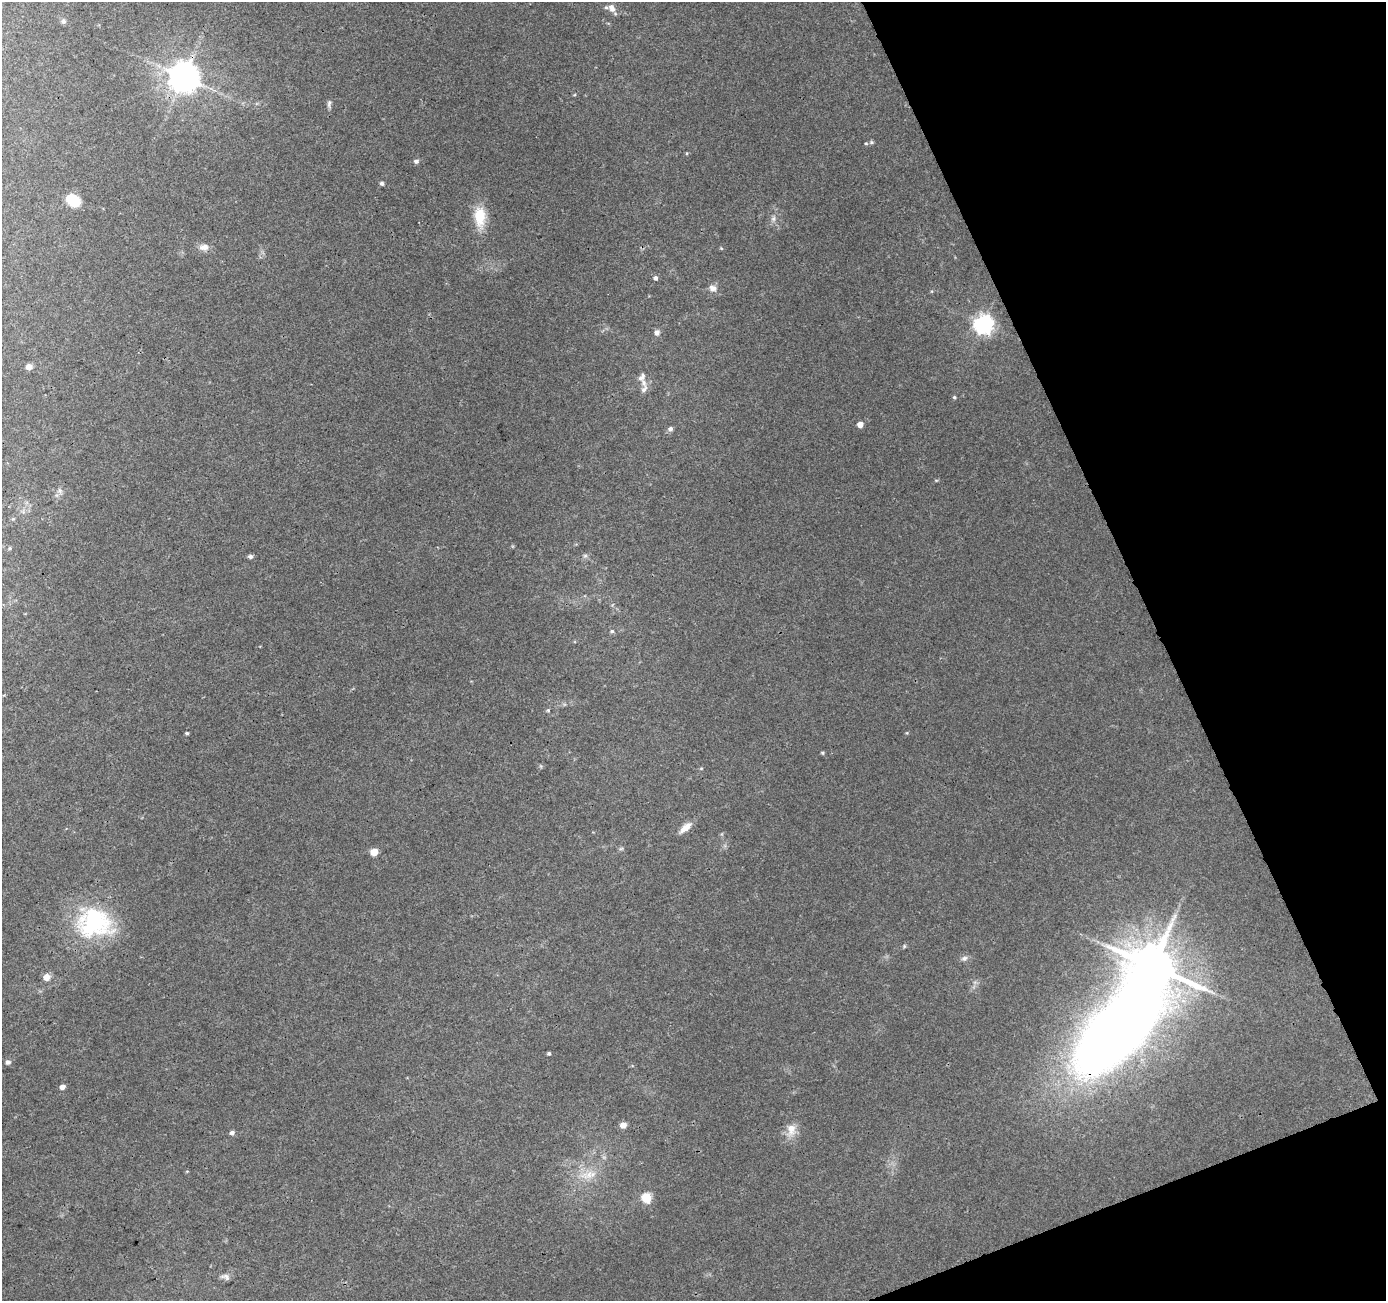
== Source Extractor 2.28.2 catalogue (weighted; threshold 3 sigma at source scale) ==
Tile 12 of 4 x 4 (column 4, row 3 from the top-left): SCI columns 4205-5588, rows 1407-2705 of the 5646 x 5464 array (HDU 1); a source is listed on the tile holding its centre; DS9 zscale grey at full resolution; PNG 1388 x 1303 px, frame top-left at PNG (2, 2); no overlay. Shown black and unused: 19% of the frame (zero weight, under 3 of 4 exposures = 5% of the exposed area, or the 3 px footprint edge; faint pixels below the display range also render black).
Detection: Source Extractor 2.28.2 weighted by HDU 2 'WHT'; one run over the whole footprint, this tile lists its part. Background 0.0269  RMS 0.0036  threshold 0.0163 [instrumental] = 3 sigma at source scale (4.5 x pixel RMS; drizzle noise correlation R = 1.50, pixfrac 1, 0.0396/0.0396 arcsec/px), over >= 5 px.
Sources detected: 49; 1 inside a brighter object's white glare — not listed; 2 inside a brighter listed object's ellipse — not listed separately; the other 46 listed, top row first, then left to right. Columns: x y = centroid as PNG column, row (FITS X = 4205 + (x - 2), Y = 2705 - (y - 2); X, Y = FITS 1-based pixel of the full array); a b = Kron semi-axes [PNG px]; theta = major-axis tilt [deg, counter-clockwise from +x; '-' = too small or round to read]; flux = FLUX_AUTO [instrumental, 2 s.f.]
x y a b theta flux
612 8 11 8 -59 2.6
64 21 7 6 - 0.94
184 77 9 9 - 670
329 104 12 5 84 1
866 143 5 4 - 0.46
416 161 6 6 - 1
382 183 5 4 - 0.86
73 200 15 10 -31 9.5
480 217 27 13 -87 9.6
773 219 8 6 89 1.2
204 247 12 9 -1 2.4
655 278 5 5 - 1.1
713 288 11 9 -8 2.2
983 324 7 7 - 170
657 332 8 6 67 1.4
29 367 6 5 - 2.4
644 383 11 7 -66 1.8
954 397 5 4 - 0.54
860 424 5 4 - 3.3
670 429 6 5 - 1.2
10 548 5 4 - 0.53
250 556 6 5 - 1.1
585 556 6 5 - 0.73
612 631 5 5 - 0.55
548 710 5 5 - 0.49
187 733 4 3 - 0.56
907 733 5 3 - 0.32
822 753 5 4 - 0.42
701 768 5 3 - 0.37
685 827 18 7 40 3.2
621 849 7 4 2 0.57
374 852 5 5 - 6.9
94 923 45 37 -4 38
904 946 6 5 - 0.5
964 958 9 7 8 1.3
1152 966 10 10 - 1900
47 977 6 5 - 4.1
549 1053 4 4 - 0.56
8 1062 7 6 - 0.97
63 1087 5 4 - 1.9
623 1125 6 5 - 2.8
791 1130 19 12 80 4.6
232 1133 6 5 - 1
589 1175 26 11 10 6.8
646 1198 5 5 - 21
226 1277 12 7 -15 1.5